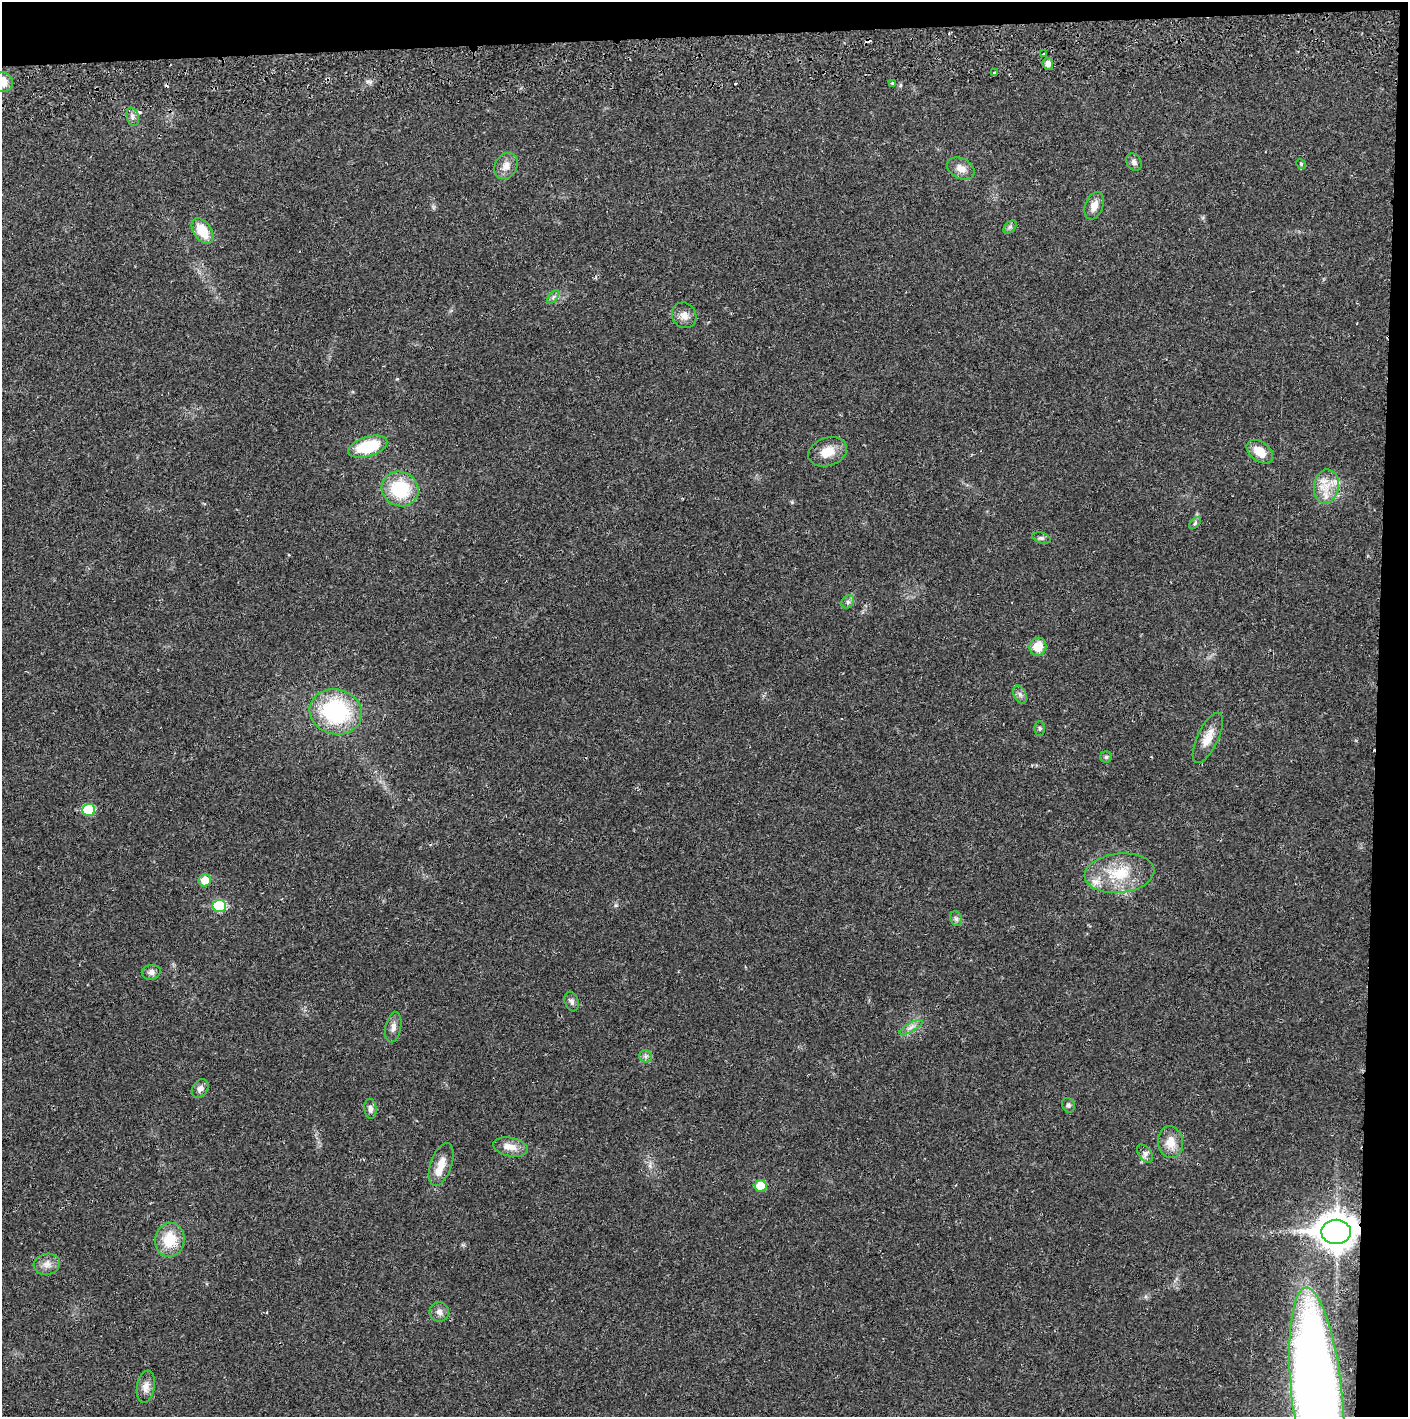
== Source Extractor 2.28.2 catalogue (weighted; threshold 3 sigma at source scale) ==
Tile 3 of 3 x 3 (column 3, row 1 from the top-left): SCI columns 2816-4221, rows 2887-4301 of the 4228 x 4361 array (HDU 1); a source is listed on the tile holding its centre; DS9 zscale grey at full resolution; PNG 1410 x 1419 px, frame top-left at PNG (2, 2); each listed source drawn as its Kron ellipse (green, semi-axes under 4 px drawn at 4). Shown black and unused: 5% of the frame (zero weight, under 2 of 3 exposures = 3% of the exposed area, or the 3 px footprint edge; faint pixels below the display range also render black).
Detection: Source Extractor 2.28.2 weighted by HDU 2 'WHT'; one run over the whole footprint, this tile lists its part. Background 0.0212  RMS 0.0035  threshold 0.0156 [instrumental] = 3 sigma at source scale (4.5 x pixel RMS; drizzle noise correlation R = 1.50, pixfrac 1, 0.05/0.05 arcsec/px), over >= 5 px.
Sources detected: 61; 6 cosmic-ray / hot-pixel residue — neither listed nor drawn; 2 inside a brighter listed object's ellipse — not listed separately; the other 53 listed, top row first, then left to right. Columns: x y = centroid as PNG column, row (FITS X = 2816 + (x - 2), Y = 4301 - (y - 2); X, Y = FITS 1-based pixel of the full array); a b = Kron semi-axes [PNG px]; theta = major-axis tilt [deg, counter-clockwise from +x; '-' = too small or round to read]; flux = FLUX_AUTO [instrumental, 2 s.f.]
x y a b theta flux
1044 54 3 2 - 0.42
1048 64 6 5 - 1.9
995 72 3 3 - 2.9
3 82 10 9 - 4.6
892 83 3 3 - 0.49
133 117 9 6 -73 1.2
1134 162 9 7 -61 1.4
1301 164 5 4 - 0.47
506 166 13 11 58 3.1
961 168 14 10 -26 3.1
1094 206 14 8 70 3
1010 227 8 5 44 0.81
202 231 14 9 -56 8
553 297 8 4 53 0.83
684 315 13 11 -53 2.8
368 447 20 10 17 17
828 452 20 14 19 5.7
1260 452 15 9 -37 5.5
1326 486 17 12 81 5.6
400 489 19 17 -26 19
1195 523 7 4 46 0.59
1041 538 9 5 -15 0.84
848 602 7 5 47 0.82
1038 647 9 8 - 5.7
1020 694 9 6 -63 1.2
336 712 26 22 -16 37
1040 729 7 5 -90 0.6
1208 738 27 10 65 5
1106 757 5 5 - 0.58
89 810 6 6 - 15
1119 873 35 19 6 15
205 880 6 6 - 5
219 906 7 6 - 20
956 919 8 6 -68 0.9
151 972 9 7 10 1.6
572 1001 10 7 -71 1.3
393 1027 15 7 79 2
911 1027 13 4 30 1.4
646 1056 6 6 - 0.89
200 1089 10 7 56 1.7
1068 1105 7 6 - 0.79
370 1109 10 6 -85 1.4
1171 1142 16 12 -84 4.9
511 1147 17 9 -11 3.5
1145 1153 10 6 -52 1.3
441 1164 22 10 71 5.1
761 1186 6 6 - 8.3
1336 1232 15 12 -1 690
170 1240 17 14 78 10
47 1264 13 10 10 2.6
439 1312 10 9 - 1.7
146 1387 16 9 80 2.6
1317 1395 108 25 -84 500
Overlapping masked pixels (flux is a lower limit): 1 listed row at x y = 1336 1232
Isophote crosses this tile's border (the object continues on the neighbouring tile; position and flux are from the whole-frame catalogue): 2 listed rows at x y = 3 82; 1317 1395